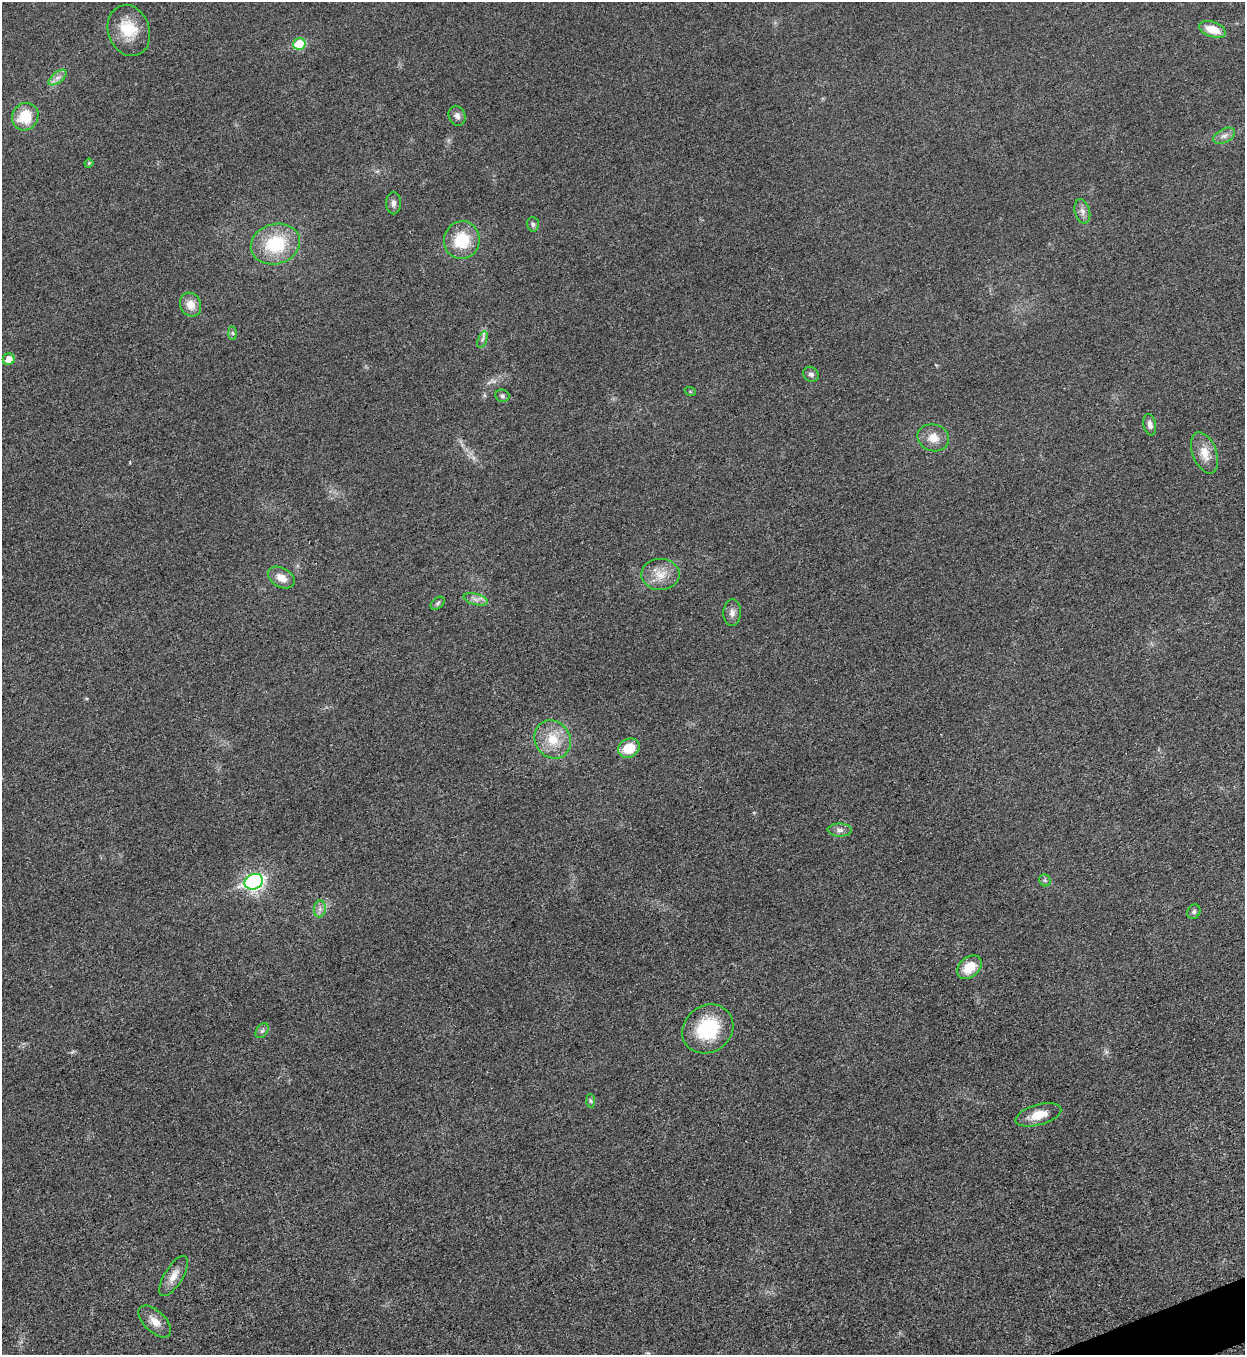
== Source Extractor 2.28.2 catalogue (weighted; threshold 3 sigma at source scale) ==
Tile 6 of 4 x 4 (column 2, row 2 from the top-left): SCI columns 1530-2772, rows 2716-4068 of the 5418 x 5431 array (HDU 1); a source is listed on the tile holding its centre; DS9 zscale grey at full resolution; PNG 1247 x 1357 px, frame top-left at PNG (2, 2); each listed source drawn as its Kron ellipse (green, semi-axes under 4 px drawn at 4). Shown black and unused: <1% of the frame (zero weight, under 3 of 5 exposures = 1% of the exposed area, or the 3 px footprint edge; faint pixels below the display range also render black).
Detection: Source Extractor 2.28.2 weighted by HDU 2 'WHT'; one run over the whole footprint, this tile lists its part. Background 0.0227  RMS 0.0046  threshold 0.0208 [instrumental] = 3 sigma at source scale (4.5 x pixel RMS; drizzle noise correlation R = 1.50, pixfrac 1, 0.05/0.05 arcsec/px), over >= 5 px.
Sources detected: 42; all 42 listed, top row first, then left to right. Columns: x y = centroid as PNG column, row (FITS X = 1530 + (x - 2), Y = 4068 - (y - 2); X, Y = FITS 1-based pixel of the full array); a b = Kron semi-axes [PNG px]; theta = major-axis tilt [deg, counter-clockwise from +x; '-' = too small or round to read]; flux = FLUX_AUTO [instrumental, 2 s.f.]
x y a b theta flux
1212 29 14 7 -20 8.1
129 30 26 20 -71 14
299 44 6 5 - 18
58 78 11 5 39 2.1
457 116 10 8 -68 2.2
25 117 14 13 - 13
1224 136 11 6 28 2.3
89 163 4 4 - 0.6
393 203 11 7 -89 2
1082 211 12 7 -74 2.6
533 224 7 6 - 1.1
462 240 19 18 - 17
275 244 25 20 16 26
190 305 12 10 -64 5.4
233 333 7 4 -87 0.83
482 339 9 4 71 1.2
9 359 6 6 - 5.7
811 374 8 7 - 1.6
690 391 5 3 - 0.49
502 396 7 6 - 1.1
1150 425 11 6 -79 2.4
933 438 16 13 -15 5.9
1205 453 21 12 -69 7
660 574 19 15 1 7.6
281 578 14 9 -30 4.9
476 599 12 5 -14 2.4
437 603 8 5 41 1
732 613 13 8 86 2.5
553 739 20 17 -55 12
629 748 11 9 30 11
840 830 12 6 0 2.1
1045 880 6 5 - 0.83
254 882 9 7 22 140
320 909 8 6 83 1.9
1194 912 7 6 - 1.2
969 967 14 10 42 9.5
708 1029 27 23 36 28
262 1031 8 5 54 1.2
591 1101 7 4 -88 0.8
1038 1115 24 10 16 8.1
174 1276 23 9 58 5.1
155 1321 20 10 -44 5.2